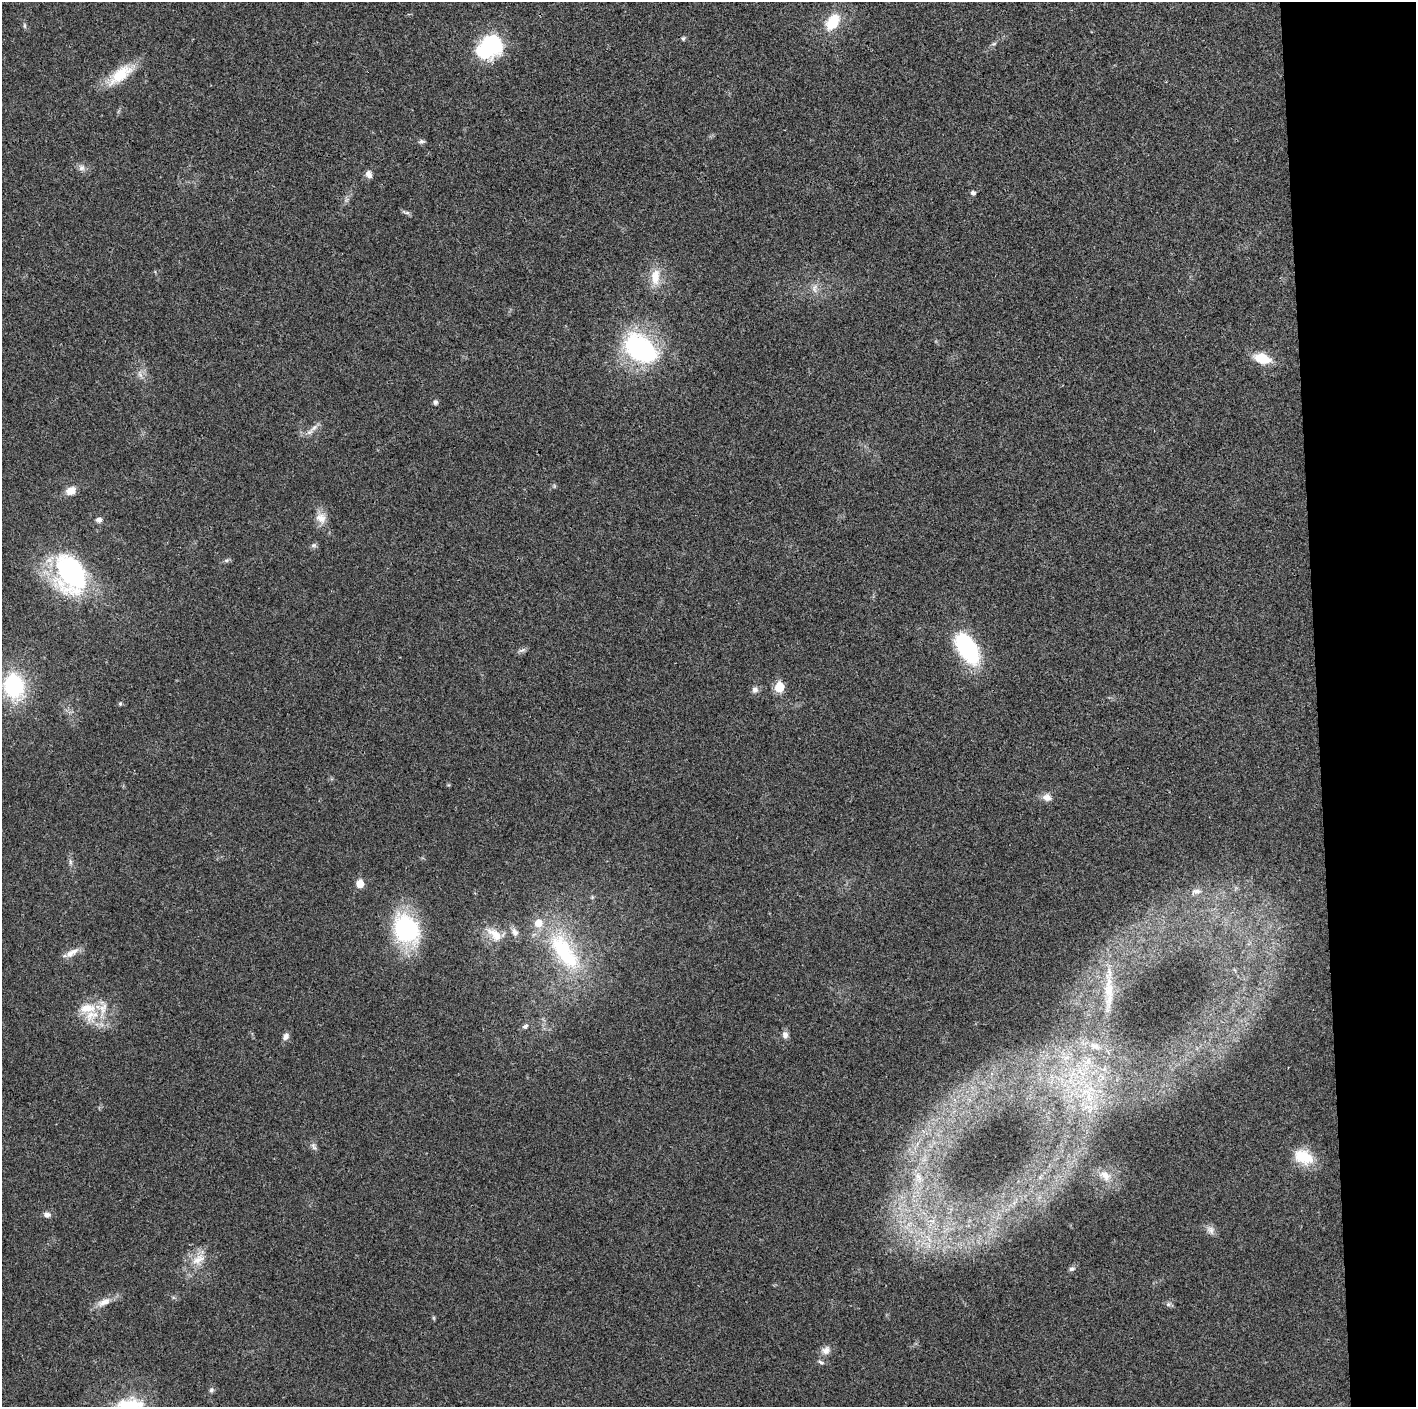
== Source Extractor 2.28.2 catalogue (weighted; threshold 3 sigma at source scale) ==
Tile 6 of 3 x 3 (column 3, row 2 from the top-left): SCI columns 2829-4242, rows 1411-2815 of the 4243 x 4223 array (HDU 1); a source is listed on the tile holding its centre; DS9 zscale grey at full resolution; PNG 1418 x 1409 px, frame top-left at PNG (2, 2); no overlay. Shown black and unused: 7% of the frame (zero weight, under 3 of 4 exposures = <1% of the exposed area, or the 3 px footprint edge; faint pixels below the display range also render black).
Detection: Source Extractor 2.28.2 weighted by HDU 2 'WHT'; one run over the whole footprint, this tile lists its part. Background 0.0189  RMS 0.0039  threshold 0.0175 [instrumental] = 3 sigma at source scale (4.5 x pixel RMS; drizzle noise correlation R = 1.50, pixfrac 1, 0.05/0.05 arcsec/px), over >= 5 px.
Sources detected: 63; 1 inside a brighter object's white glare — not listed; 2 inside a brighter listed object's ellipse — not listed separately; the other 60 listed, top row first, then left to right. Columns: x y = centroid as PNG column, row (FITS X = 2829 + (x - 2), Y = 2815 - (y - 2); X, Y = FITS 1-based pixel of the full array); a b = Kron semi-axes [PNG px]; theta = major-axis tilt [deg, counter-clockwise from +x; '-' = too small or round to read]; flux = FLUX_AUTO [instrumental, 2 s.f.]
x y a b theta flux
833 22 22 14 55 11
24 26 8 4 -81 0.67
683 38 6 5 - 0.65
994 44 8 4 9 0.61
486 50 26 23 -59 21
120 75 37 15 39 12
422 141 8 5 10 0.9
81 168 9 8 - 1.6
369 174 9 7 -68 2.2
973 193 5 5 - 1.2
406 212 11 4 -9 0.85
655 277 24 12 84 6.9
815 288 13 7 75 2.3
640 348 38 24 -37 56
1262 358 14 9 -17 11
140 374 10 5 -57 1.4
435 402 6 5 - 1.1
314 428 11 6 42 2
71 491 11 8 28 3.9
321 518 16 14 -49 4.2
99 520 7 6 - 1.4
314 545 8 6 0 0.92
227 560 6 4 18 0.7
71 574 39 29 -68 67
967 648 37 18 -58 36
522 650 11 4 26 1
14 686 23 18 -77 37
779 687 6 5 - 16
755 690 8 8 - 1.5
120 704 5 4 - 0.65
1047 797 12 9 -12 2.6
70 862 9 4 -82 0.95
360 884 6 5 - 7.3
1196 891 16 8 7 2.7
406 929 26 21 -52 53
515 932 12 8 -63 2.1
495 934 26 12 -39 6
564 951 67 26 -56 42
70 953 15 9 33 3.4
1109 991 43 11 -88 10
91 1015 25 15 29 10
525 1026 9 6 41 1.1
785 1035 9 7 -82 1.7
286 1036 10 7 57 1.7
1095 1046 15 7 -25 3.1
1088 1061 8 4 72 1.3
313 1146 11 6 -62 1.3
1303 1157 27 18 -27 11
1105 1175 17 11 -43 4.9
918 1177 14 6 -55 2.4
47 1215 9 7 -3 1.6
1210 1230 13 9 -48 2.1
198 1259 21 10 29 5.5
1072 1269 9 6 17 1.1
104 1302 21 9 25 4
1168 1304 7 5 44 0.89
826 1350 12 10 42 2.6
821 1362 8 5 -31 0.86
211 1390 7 6 - 0.94
130 1405 39 18 -2 19
Isophote crosses this tile's border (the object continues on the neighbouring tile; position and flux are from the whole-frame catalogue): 1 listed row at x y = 130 1405